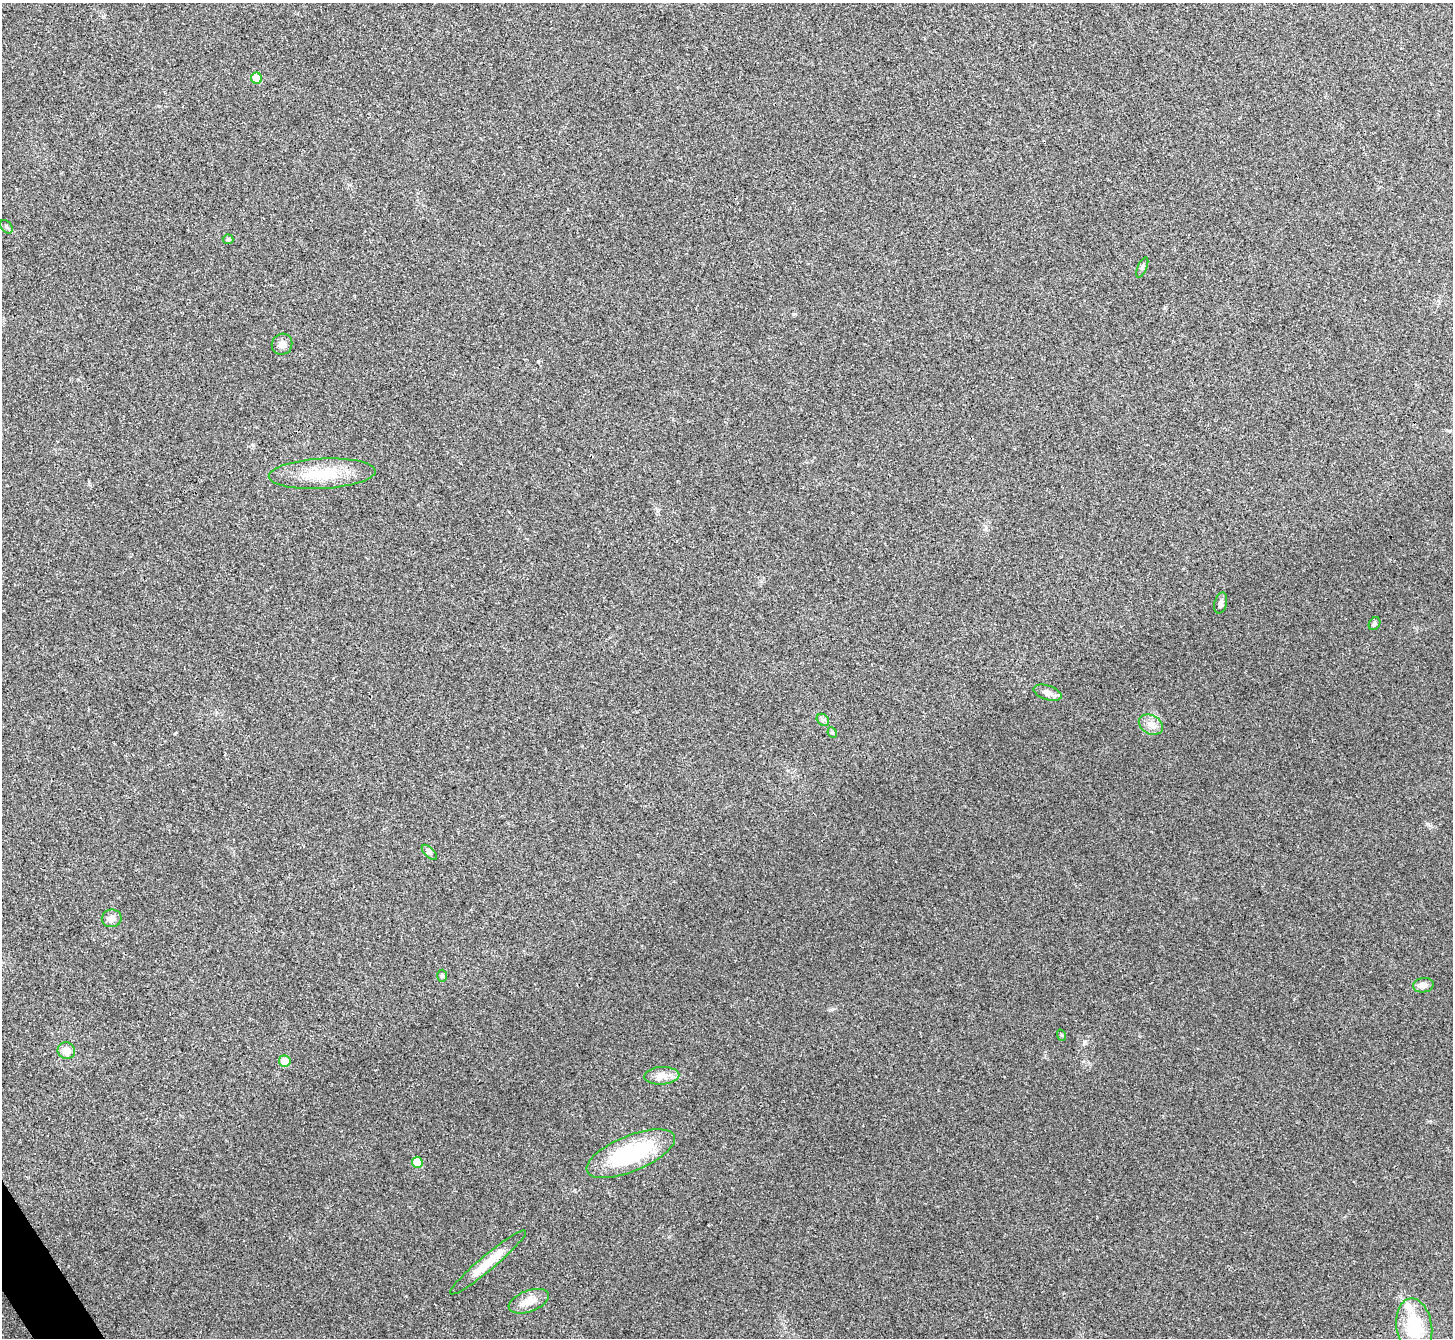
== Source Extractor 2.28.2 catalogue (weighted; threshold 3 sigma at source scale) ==
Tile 7 of 4 x 4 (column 3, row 2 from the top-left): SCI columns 2907-4357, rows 2837-4172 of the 5817 x 5809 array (HDU 1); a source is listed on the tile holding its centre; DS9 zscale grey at full resolution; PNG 1455 x 1340 px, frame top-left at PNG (2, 3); each listed source drawn as its Kron ellipse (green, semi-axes under 4 px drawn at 4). Shown black and unused: <1% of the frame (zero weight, under 3 of 4 exposures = <1% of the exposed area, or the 3 px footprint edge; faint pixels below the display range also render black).
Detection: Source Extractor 2.28.2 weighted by HDU 2 'WHT'; one run over the whole footprint, this tile lists its part. Background 0.0467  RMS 0.0066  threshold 0.0295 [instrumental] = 3 sigma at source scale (4.5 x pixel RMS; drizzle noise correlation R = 1.50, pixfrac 1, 0.05/0.05 arcsec/px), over >= 5 px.
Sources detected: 26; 1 inside a brighter listed object's ellipse — not listed separately; the other 25 listed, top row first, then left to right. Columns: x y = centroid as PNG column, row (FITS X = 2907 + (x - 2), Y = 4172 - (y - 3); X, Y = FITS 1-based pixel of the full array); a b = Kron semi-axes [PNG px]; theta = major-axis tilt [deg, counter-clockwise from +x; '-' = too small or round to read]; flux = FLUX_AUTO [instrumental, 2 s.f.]
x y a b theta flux
257 78 6 5 - 11
6 227 7 5 -51 1.2
228 239 5 5 - 1.5
1142 267 11 4 66 1.4
282 344 11 10 - 3.5
322 474 53 15 3 26
1221 603 11 6 76 2.3
1374 624 7 5 58 1.1
1048 693 14 7 -18 3.5
823 720 7 5 -44 1.4
1151 725 13 9 -27 5
832 733 5 4 - 0.91
429 852 9 5 -44 1.6
112 918 10 8 10 4.1
442 976 6 5 - 1.3
1423 985 10 7 9 3.5
1061 1035 6 3 -70 0.68
66 1051 9 8 - 6
285 1061 6 5 - 8.1
662 1076 17 8 3 6
631 1154 47 18 22 60
417 1162 6 5 - 13
488 1262 49 7 40 15
529 1301 21 10 21 8.3
1414 1327 29 17 -81 32
Unlisted compact peaks at least as high as the median listed source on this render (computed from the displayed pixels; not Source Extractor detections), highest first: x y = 1084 1042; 1427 824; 833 1009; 538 361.